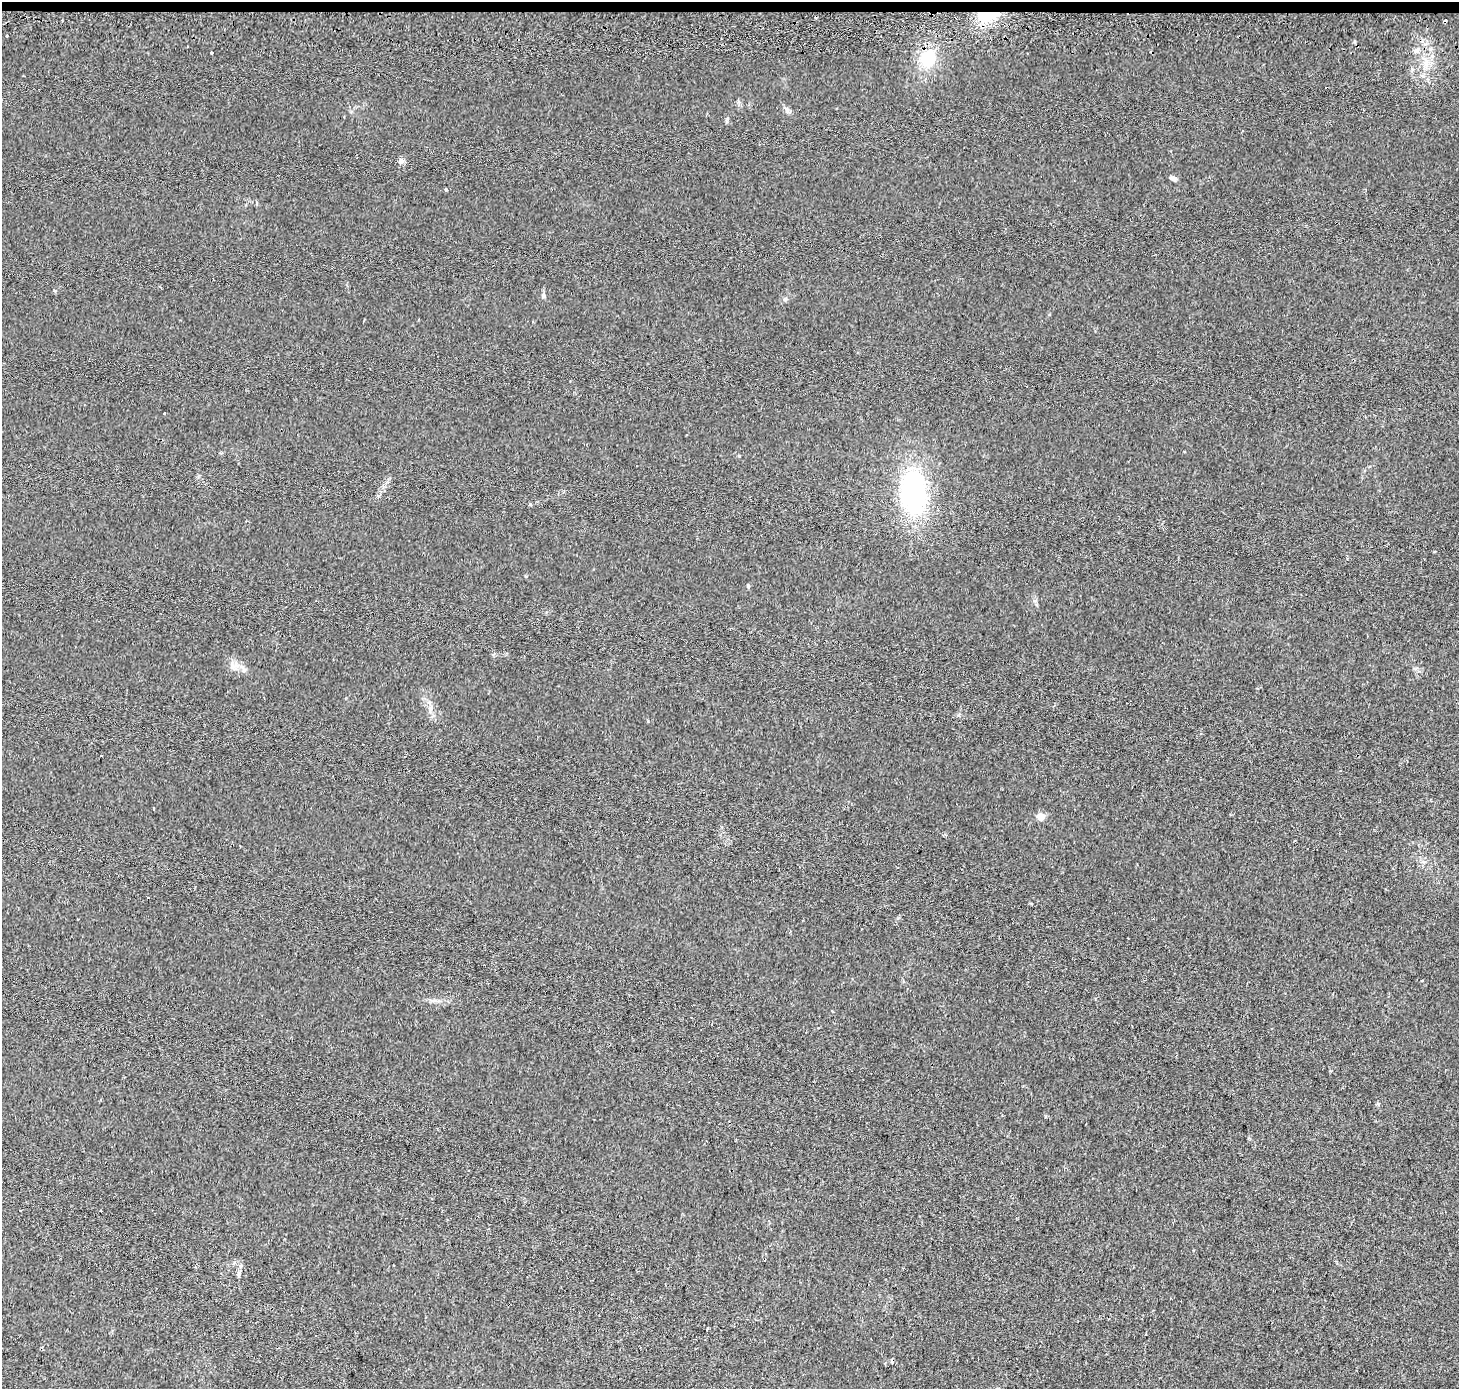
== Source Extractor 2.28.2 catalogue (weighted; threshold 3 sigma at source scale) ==
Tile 2 of 3 x 3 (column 2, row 1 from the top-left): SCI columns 1508-2964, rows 3052-4438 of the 4462 x 4713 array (HDU 1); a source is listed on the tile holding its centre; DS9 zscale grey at full resolution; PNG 1461 x 1391 px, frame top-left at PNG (2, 2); no overlay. Shown black and unused: <1% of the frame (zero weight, under 2 of 3 exposures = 4% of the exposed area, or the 3 px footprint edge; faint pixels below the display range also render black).
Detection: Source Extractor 2.28.2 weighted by HDU 2 'WHT'; one run over the whole footprint, this tile lists its part. Background 0.0288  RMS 0.0049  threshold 0.0221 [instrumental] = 3 sigma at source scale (4.5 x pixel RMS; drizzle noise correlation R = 1.50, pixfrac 1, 0.0396/0.0396 arcsec/px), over >= 5 px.
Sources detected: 24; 1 inside a brighter object's white glare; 5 cosmic-ray / hot-pixel residue — not listed; the other 18 listed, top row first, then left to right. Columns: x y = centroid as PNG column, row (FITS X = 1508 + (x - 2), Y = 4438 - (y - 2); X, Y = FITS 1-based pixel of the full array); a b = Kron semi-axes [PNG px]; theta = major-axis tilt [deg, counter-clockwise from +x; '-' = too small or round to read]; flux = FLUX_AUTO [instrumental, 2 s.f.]
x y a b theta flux
991 13 22 17 47 16
1416 51 7 4 45 1.2
211 53 3 3 - 2.9
927 59 19 18 - 16
787 110 10 6 -59 1.6
401 161 8 7 - 1.8
1173 178 8 5 -14 1.4
543 296 6 6 - 1.1
785 299 6 4 71 0.68
164 413 3 3 - 2.1
913 492 36 21 -86 86
748 586 5 4 - 0.69
232 666 7 6 - 1.7
430 709 13 4 84 1.8
153 809 3 2 - 0.77
1041 816 7 6 - 3.8
1378 1104 6 4 -72 0.62
240 1266 7 5 83 1.2
Overlapping masked pixels (flux is a lower limit): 1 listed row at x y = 991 13
Unlisted compact peaks at least as high as the median listed source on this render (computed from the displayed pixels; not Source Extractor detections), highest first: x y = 446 190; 739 456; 727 119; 530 504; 648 721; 958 715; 526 576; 1045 1116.